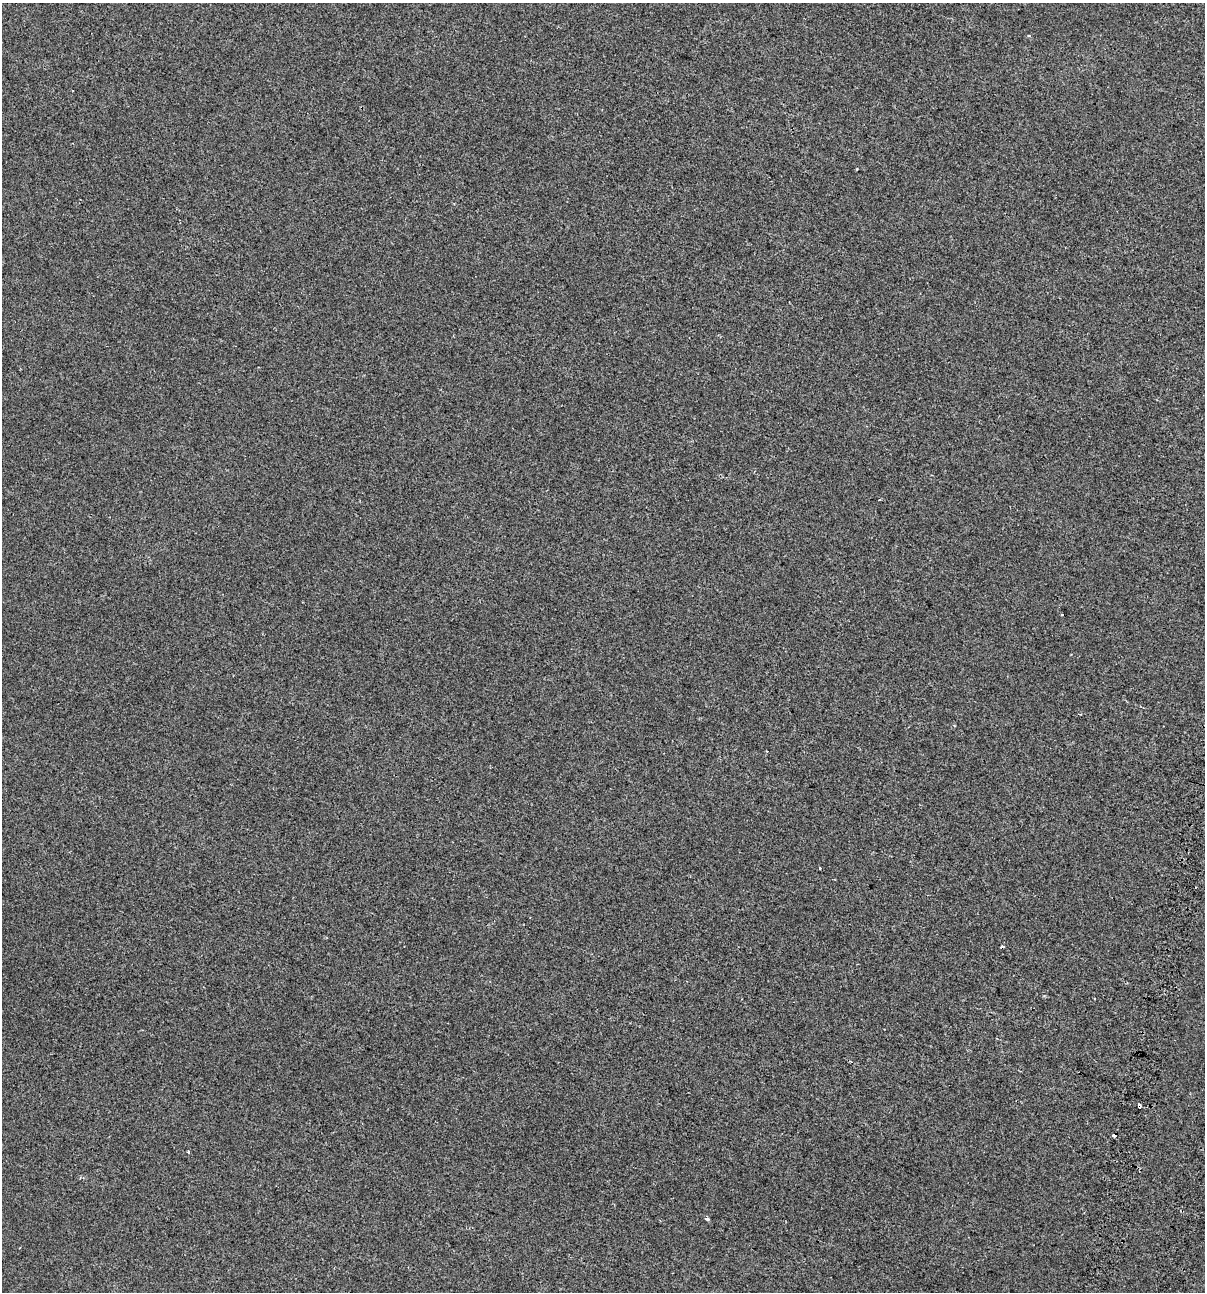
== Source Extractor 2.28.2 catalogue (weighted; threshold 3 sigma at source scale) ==
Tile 6 of 4 x 4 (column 2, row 2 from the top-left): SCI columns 1593-2795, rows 2667-3956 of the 5531 x 5345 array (HDU 1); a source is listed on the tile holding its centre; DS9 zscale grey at full resolution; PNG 1207 x 1294 px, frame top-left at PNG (2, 3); no overlay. Shown black and unused: <1% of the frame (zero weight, under 2 of 3 exposures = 7% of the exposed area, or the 3 px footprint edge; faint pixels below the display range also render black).
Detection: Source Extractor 2.28.2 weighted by HDU 2 'WHT'; one run over the whole footprint, this tile lists its part. Background -4.89e-04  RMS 0.0045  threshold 0.0203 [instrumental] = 3 sigma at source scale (4.5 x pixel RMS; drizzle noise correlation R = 1.50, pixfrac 1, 0.0396/0.0396 arcsec/px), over >= 5 px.
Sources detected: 8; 2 cosmic-ray / hot-pixel residue — not listed; the other 6 listed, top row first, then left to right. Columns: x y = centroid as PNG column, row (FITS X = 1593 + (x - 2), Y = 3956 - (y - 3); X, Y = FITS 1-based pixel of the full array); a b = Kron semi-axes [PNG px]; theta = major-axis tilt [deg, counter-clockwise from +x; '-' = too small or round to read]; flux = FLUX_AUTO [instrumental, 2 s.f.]
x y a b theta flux
1063 614 3 3 - 11
820 869 3 3 - 1.2
1139 1106 5 3 - 4.8
1114 1135 4 3 - 1.7
188 1152 3 3 - 0.55
707 1218 4 3 - 1.6
Overlapping masked pixels (flux is a lower limit): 2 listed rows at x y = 1139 1106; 1114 1135